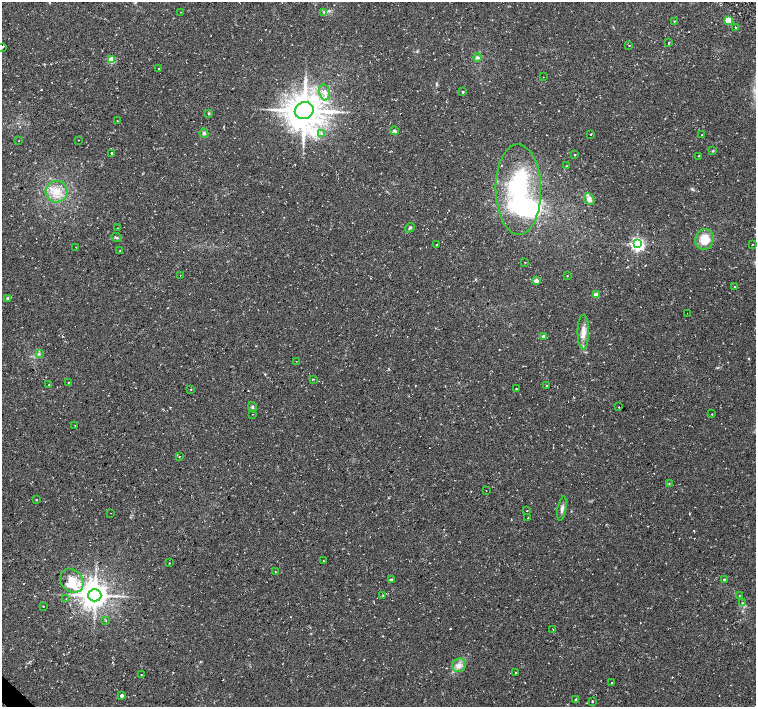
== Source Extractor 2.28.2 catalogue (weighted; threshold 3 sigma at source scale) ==
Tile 7 of 4 x 4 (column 3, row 2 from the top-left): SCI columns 3056-4562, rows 3015-4423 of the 6070 x 6056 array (HDU 1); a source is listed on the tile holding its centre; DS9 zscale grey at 2 x 2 block average (1 PNG px = mean of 2 x 2 image px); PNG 758 x 709 px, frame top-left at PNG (2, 2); each listed source drawn as its Kron ellipse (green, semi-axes under 4 px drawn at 4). Shown black and unused: <1% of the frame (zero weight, under 2 of 3 exposures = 2% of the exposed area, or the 3 px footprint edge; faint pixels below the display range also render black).
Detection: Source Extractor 2.28.2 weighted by HDU 2 'WHT'; one run over the whole footprint, this tile lists its part. Background 0.11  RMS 0.0079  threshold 0.0356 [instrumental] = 3 sigma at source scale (4.5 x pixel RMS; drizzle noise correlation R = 1.50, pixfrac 1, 0.0396/0.0396 arcsec/px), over >= 5 px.
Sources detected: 100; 1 inside a brighter object's white glare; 3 cosmic-ray / hot-pixel residue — neither listed nor drawn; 3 inside a brighter listed object's ellipse — not listed separately; the other 93 listed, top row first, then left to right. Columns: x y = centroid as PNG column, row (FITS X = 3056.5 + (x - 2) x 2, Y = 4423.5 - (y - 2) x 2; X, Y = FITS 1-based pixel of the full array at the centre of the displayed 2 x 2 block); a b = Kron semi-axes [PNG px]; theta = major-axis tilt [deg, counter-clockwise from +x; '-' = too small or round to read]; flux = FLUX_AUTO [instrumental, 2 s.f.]
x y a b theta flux
180 12 2 2 - 0.56
324 12 3 3 - 1.5
674 21 2 2 - 1.5
728 21 4 3 - 42
735 27 2 2 - 3.1
668 43 2 2 - 7.2
629 46 2 2 - 3.4
2 47 3 2 - 15
477 58 4 4 - 3.7
111 60 3 3 - 49
158 68 2 2 - 3.1
543 77 2 2 - 0.71
324 92 8 5 -78 9.4
463 92 3 3 - 1.7
304 111 9 8 - 4500
209 114 3 3 - 1.6
117 121 2 2 - 0.78
395 131 4 4 - 4.2
204 133 5 4 - 3.4
321 133 3 2 - 2
591 134 2 2 - 2.5
702 135 2 2 - 0.59
78 140 2 2 - 2.2
19 141 2 2 - 0.62
713 151 3 2 - 1.3
111 153 2 2 - 13
574 155 3 2 - 1.1
699 156 2 2 - 0.82
566 166 2 2 - 1.2
518 189 45 23 -89 190
56 192 11 11 - 25
589 199 6 5 - 8.9
118 228 2 2 - 2.8
410 228 5 3 - 2.6
117 238 5 3 - 2.5
705 239 10 9 - 29
637 244 4 4 - 450
437 245 2 2 - 1.4
752 245 2 2 - 0.96
76 247 2 2 - 0.58
120 251 4 2 - 1.3
525 262 2 2 - 1.8
180 275 2 2 - 0.65
567 276 2 2 - 5.8
536 281 3 2 - 13
734 287 3 2 - 2.9
596 295 3 3 - 19
8 298 3 2 - 6.3
687 313 2 2 - 0.5
583 332 17 5 90 16
544 337 3 2 - 7.8
39 353 3 2 - 1.8
296 361 2 2 - 0.67
313 379 3 2 - 1.4
68 382 2 2 - 1.1
49 385 2 2 - 1
547 386 2 2 - 4.1
191 389 2 2 - 1
516 389 2 2 - 3.5
252 407 5 3 - 2.5
619 407 2 2 - 1.3
253 414 2 2 - 0.9
712 414 2 2 - 0.85
75 425 2 2 - 0.93
179 457 2 2 - 0.73
669 484 3 2 - 1.1
486 490 2 2 - 1.2
36 500 2 2 - 2.4
562 509 12 3 79 6.3
527 511 2 2 - 1.1
111 513 2 2 - 2.7
528 518 3 2 - 1.3
323 561 2 2 - 0.74
170 563 2 2 - 0.95
275 571 2 2 - 0.74
724 579 3 3 - 1.5
391 580 3 2 - 7.2
72 581 13 10 -48 28
95 595 6 6 - 2200
383 595 3 2 - 1.4
739 596 2 2 - 0.68
66 599 2 2 - 0.69
742 603 3 2 - 1.8
43 606 2 2 - 0.98
106 621 2 2 - 3.9
553 629 2 2 - 2.5
459 665 7 6 - 10
516 673 2 2 - 1.8
141 674 2 2 - 1
612 682 2 2 - 2.2
121 696 3 2 - 6.6
576 699 2 2 - 1.6
592 701 2 2 - 2.7
Isophote crosses this tile's border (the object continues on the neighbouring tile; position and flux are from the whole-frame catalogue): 1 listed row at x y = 2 47
Diffuse or blended objects may show on this block-average render without a row.